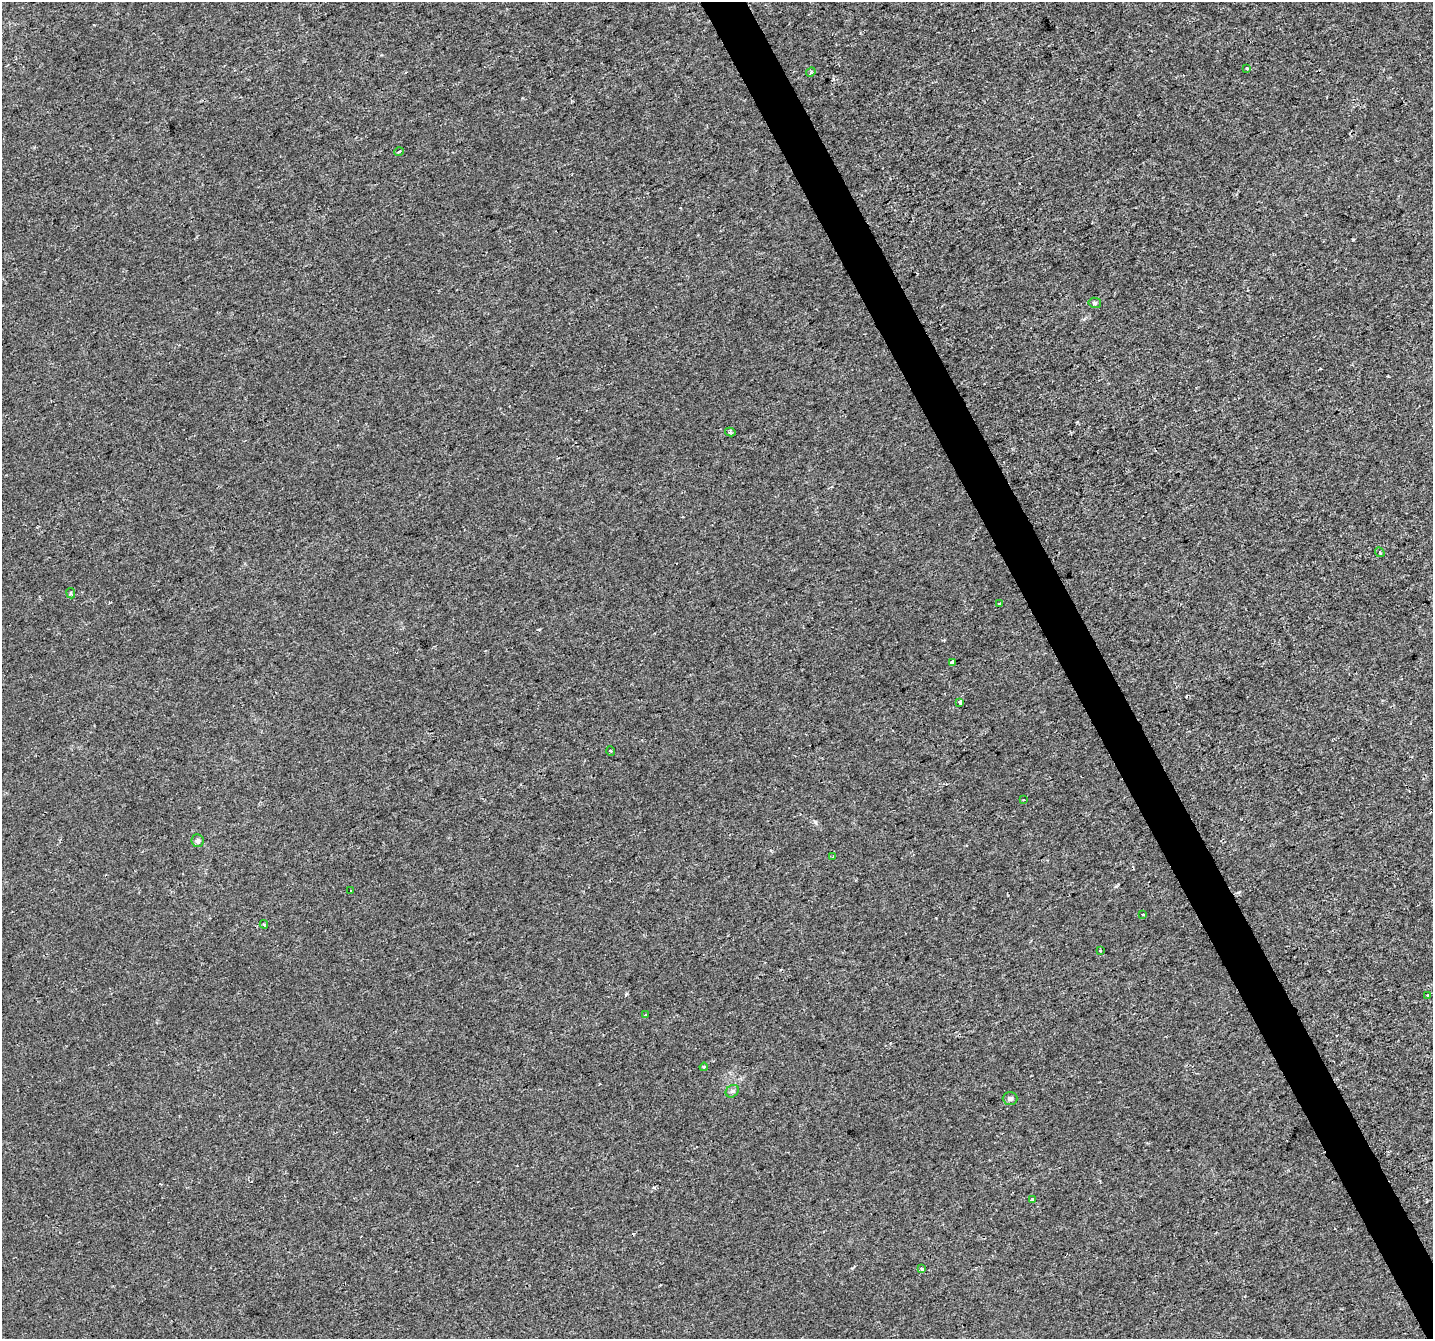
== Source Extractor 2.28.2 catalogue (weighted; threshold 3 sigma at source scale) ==
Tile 6 of 4 x 4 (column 2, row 2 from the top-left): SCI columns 1432-2862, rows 2774-4110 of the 5727 x 5602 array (HDU 1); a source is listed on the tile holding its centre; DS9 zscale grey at full resolution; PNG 1435 x 1341 px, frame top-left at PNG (2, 2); each listed source drawn as its Kron ellipse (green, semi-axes under 4 px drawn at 4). Shown black and unused: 3% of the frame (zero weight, under 2 of 3 exposures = <1% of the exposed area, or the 3 px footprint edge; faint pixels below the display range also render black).
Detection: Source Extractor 2.28.2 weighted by HDU 2 'WHT'; one run over the whole footprint, this tile lists its part. Background 0.00106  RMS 0.0022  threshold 0.00978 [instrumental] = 3 sigma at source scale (4.5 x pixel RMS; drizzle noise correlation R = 1.50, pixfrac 1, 0.0396/0.0396 arcsec/px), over >= 5 px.
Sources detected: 26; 1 cosmic-ray / hot-pixel residue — neither listed nor drawn; the other 25 listed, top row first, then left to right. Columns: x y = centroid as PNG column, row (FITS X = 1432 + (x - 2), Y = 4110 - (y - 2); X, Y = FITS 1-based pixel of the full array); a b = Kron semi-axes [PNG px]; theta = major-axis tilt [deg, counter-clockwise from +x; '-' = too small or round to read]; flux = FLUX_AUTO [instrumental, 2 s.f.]
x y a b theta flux
1247 68 3 3 - 0.63
811 72 5 4 - 0.26
399 152 5 3 - 0.2
1095 303 6 5 - 0.39
730 432 5 4 - 0.38
1380 552 5 3 - 0.34
71 593 5 4 - 0.31
999 604 3 3 - 0.59
952 662 4 3 - 2.5
960 702 3 3 - 0.82
611 751 5 3 - 0.22
1023 800 2 2 - 0.2
198 841 6 6 - 0.63
833 857 3 2 - 0.23
351 891 3 3 - 0.5
1142 915 3 3 - 0.73
264 924 4 3 - 0.31
1100 951 3 3 - 0.33
1428 996 3 3 - 2.4
646 1015 3 3 - 0.36
704 1067 4 3 - 0.26
732 1091 7 5 43 0.47
1010 1098 7 6 - 0.64
1032 1200 4 3 - 1
922 1269 4 3 - 0.8
Unlisted compact peaks at least as high as the median listed source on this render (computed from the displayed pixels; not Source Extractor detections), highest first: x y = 815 822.